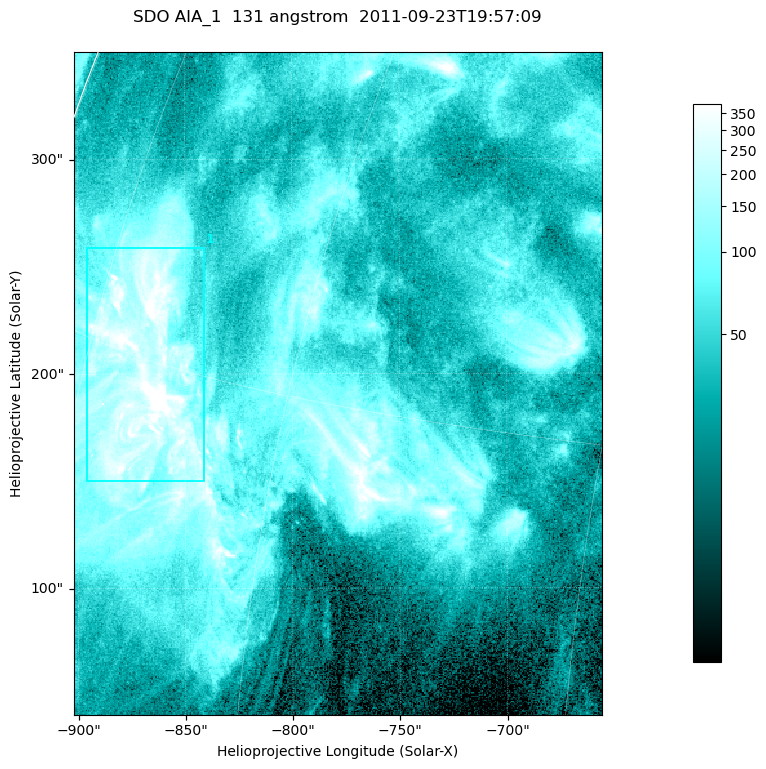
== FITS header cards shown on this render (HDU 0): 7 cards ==
TELESCOP= 'SDO     '           /
INSTRUME= 'AIA_1   '           /
WAVELNTH=                  131 /
WAVEUNIT= 'angstrom'           /
DATE-OBS= '2011-09-23T19:57:09.62' /
CTYPE1  = 'HPLN-TAN'           /
CTYPE2  = 'HPLT-TAN'           /

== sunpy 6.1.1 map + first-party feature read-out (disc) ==
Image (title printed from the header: SDO AIA_1  131 angstrom  2011-09-23T19:57:09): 410 x 514 px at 0.601 arcsec/px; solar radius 957 arcsec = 1592 px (partial field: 2.6% of the solar disc is inside the frame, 100% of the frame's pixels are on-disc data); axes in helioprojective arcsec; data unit not stated in the header (colour bar unlabelled)
Pointing: header CRPIX1/2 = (2043.14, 2045.51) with CRVAL1/2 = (0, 0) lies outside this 410 x 514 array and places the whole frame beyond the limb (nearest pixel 1.41 R_sun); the SolarSoft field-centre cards XCEN/YCEN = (-778.8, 195.5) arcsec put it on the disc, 1309 arcsec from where CRPIX/CRVAL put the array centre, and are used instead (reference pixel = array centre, CRVAL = XCEN/YCEN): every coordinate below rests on XCEN/YCEN
Orientation: roll -0.139 deg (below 1 deg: not rotated)
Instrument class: DISC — disc imager (sunpy class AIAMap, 131 A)
Bright regions (active regions / flare kernels): reference = the on-disc median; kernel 3 px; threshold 5 sigma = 174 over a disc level ~47.8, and >= 1.15x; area >= 210 px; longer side >= 5 px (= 3 arcsec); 1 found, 1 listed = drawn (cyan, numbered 1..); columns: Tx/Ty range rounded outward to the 2 arcsec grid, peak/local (2 s.f.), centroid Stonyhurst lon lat
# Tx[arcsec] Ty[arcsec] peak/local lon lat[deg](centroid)
1 -896..-840 150..260 20 -69 +15